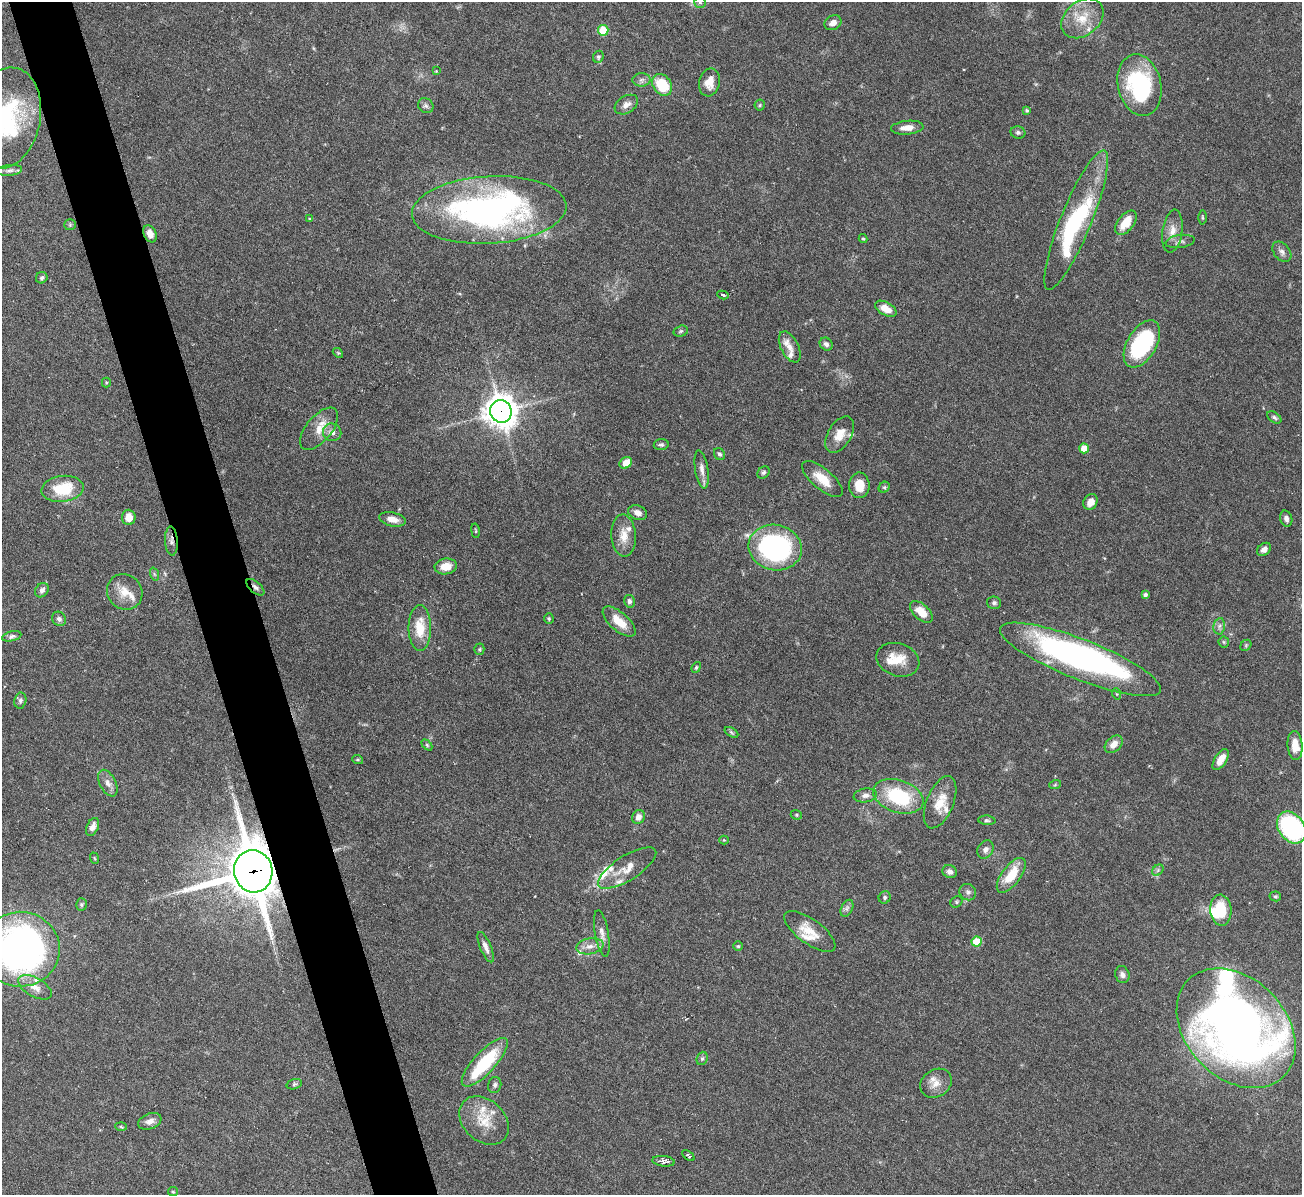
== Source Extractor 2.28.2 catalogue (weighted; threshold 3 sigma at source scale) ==
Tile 11 of 4 x 4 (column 3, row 3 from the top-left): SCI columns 2599-3898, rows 1338-2530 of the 5198 x 5182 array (HDU 1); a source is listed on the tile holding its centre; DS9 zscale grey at full resolution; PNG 1304 x 1197 px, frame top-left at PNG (2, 2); each listed source drawn as its Kron ellipse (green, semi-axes under 4 px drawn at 4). Shown black and unused: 5% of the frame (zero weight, under 3 of 6 exposures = <1% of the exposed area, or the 3 px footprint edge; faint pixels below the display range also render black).
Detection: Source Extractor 2.28.2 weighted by HDU 2 'WHT'; one run over the whole footprint, this tile lists its part. Background 0.09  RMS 0.0033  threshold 0.0134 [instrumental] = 3 sigma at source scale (4.09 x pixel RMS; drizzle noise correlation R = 1.36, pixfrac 0.8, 0.05/0.05 arcsec/px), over >= 5 px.
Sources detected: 159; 4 inside a brighter object's white glare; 1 cosmic-ray / hot-pixel residue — neither listed nor drawn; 16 inside a brighter listed object's ellipse — not listed separately; the other 138 listed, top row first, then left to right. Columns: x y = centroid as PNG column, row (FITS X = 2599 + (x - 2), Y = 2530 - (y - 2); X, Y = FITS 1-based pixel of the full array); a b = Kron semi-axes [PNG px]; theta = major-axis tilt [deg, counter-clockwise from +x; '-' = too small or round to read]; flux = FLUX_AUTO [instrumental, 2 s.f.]
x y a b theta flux
700 2 6 5 - 0.58
1082 18 23 17 39 7.4
833 23 9 7 29 1.7
603 30 5 5 - 9.9
598 57 6 5 - 0.6
436 71 3 3 - 0.23
641 80 9 6 1 1.1
709 82 14 10 76 3.6
662 85 12 9 -53 11
1139 85 31 21 -77 34
626 105 13 8 32 1.9
760 105 5 5 - 0.43
426 106 8 7 - 0.81
1027 110 4 4 - 0.57
6 118 51 34 78 36
907 128 16 7 5 3
1018 132 7 6 - 0.83
10 170 12 5 5 1.1
489 210 77 33 3 110
1202 217 7 3 -89 0.34
310 219 3 3 - 0.42
1076 220 75 15 68 44
1126 223 14 8 52 5.4
70 225 6 5 - 0.49
1172 231 22 10 82 3.4
150 234 9 6 -65 2.5
863 239 4 3 - 0.4
1180 241 14 6 8 1.3
1282 252 11 8 -51 1.3
42 278 6 5 - 0.73
723 295 6 3 -11 0.86
886 309 12 6 -29 3.8
681 331 7 5 17 0.56
826 344 7 6 - 1
1142 344 26 14 60 30
790 347 17 8 -63 2.9
338 353 5 4 - 0.35
106 382 5 4 - 0.41
501 411 11 11 - 440
1274 417 8 5 -35 0.7
319 429 25 12 50 4.8
332 432 9 9 - 1.6
840 434 20 11 59 4.2
661 445 7 5 7 0.65
1084 448 5 5 - 4.7
719 454 6 5 - 0.69
626 463 7 5 37 3.6
702 469 19 6 -81 2
763 473 7 5 44 0.71
822 479 25 10 -40 5.6
859 485 13 10 -89 4.4
884 487 6 5 - 0.49
63 489 21 13 7 12
1090 502 8 6 59 2.5
638 513 10 7 -23 1.9
129 517 7 6 - 3.5
392 519 13 7 -12 2.6
1286 519 8 6 -73 1.3
475 531 7 3 -81 0.33
624 535 21 12 -86 4.2
171 541 14 6 -87 1.4
775 548 27 22 -13 58
1264 549 7 5 40 1.4
446 566 11 8 7 4
154 574 7 4 -71 0.48
255 587 11 5 -41 0.94
42 590 7 6 - 1.2
125 592 18 17 - 5
1145 595 4 4 - 0.92
629 601 6 5 - 0.81
994 603 7 6 - 0.7
921 612 14 7 -43 4.8
59 619 7 6 - 1.1
549 619 5 4 - 0.39
619 622 20 9 -41 5.4
1219 626 8 5 81 1
420 628 23 11 -90 7.5
12 636 10 4 13 0.97
1224 642 5 5 - 0.43
1246 645 6 4 48 0.44
479 649 5 5 - 0.44
1080 659 86 20 -22 110
898 660 22 16 -19 6.1
696 667 5 4 - 0.43
1117 694 6 3 -71 0.32
20 701 8 6 79 0.8
731 732 7 4 -31 0.49
1114 744 10 7 42 2.5
427 745 6 4 -46 0.41
1295 746 14 7 -85 4.1
358 760 5 3 - 0.35
1221 760 12 6 58 3.1
108 783 14 8 -62 2
1055 785 6 3 19 0.33
865 795 12 7 8 1.5
898 796 26 16 -18 21
940 802 28 13 68 6.4
796 815 6 4 -22 0.46
638 817 7 6 - 1.8
987 820 8 4 -4 0.56
92 827 9 6 65 1.9
1291 828 17 13 -55 42
724 840 4 4 - 0.3
985 849 9 7 58 1.3
94 858 6 3 -70 0.29
627 868 33 12 32 5.6
1158 870 6 5 - 0.62
253 871 21 19 -77 1600
950 872 7 6 - 1.4
1011 875 20 9 53 7.5
968 892 8 8 - 1.1
1275 896 6 5 - 0.45
885 897 6 6 - 0.58
956 902 6 5 - 0.52
81 904 6 5 - 0.58
847 908 9 5 65 0.9
1221 910 15 10 -86 10
810 931 30 12 -36 5.8
602 933 23 7 -80 2.2
977 942 5 5 - 7.3
590 946 14 8 9 2.4
738 946 5 5 - 0.43
486 947 16 5 -67 1.7
20 949 39 37 1 140
1122 975 8 7 - 1.2
35 987 18 9 -29 3.3
1236 1028 68 50 -46 270
702 1058 7 5 69 0.6
485 1062 31 11 47 18
936 1083 16 13 34 3.4
294 1084 8 5 16 0.58
495 1085 8 6 74 0.84
150 1121 12 7 21 1.7
484 1121 28 20 -43 8.1
121 1127 5 3 - 0.4
688 1155 7 3 -38 0.5
663 1161 11 5 -7 1.9
173 1192 5 4 - 0.39
Overlapping masked pixels (flux is a lower limit): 4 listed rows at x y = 501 411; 171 541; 255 587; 253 871
Isophote crosses this tile's border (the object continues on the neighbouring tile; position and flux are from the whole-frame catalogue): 4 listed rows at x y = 700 2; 6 118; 1291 828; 20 949